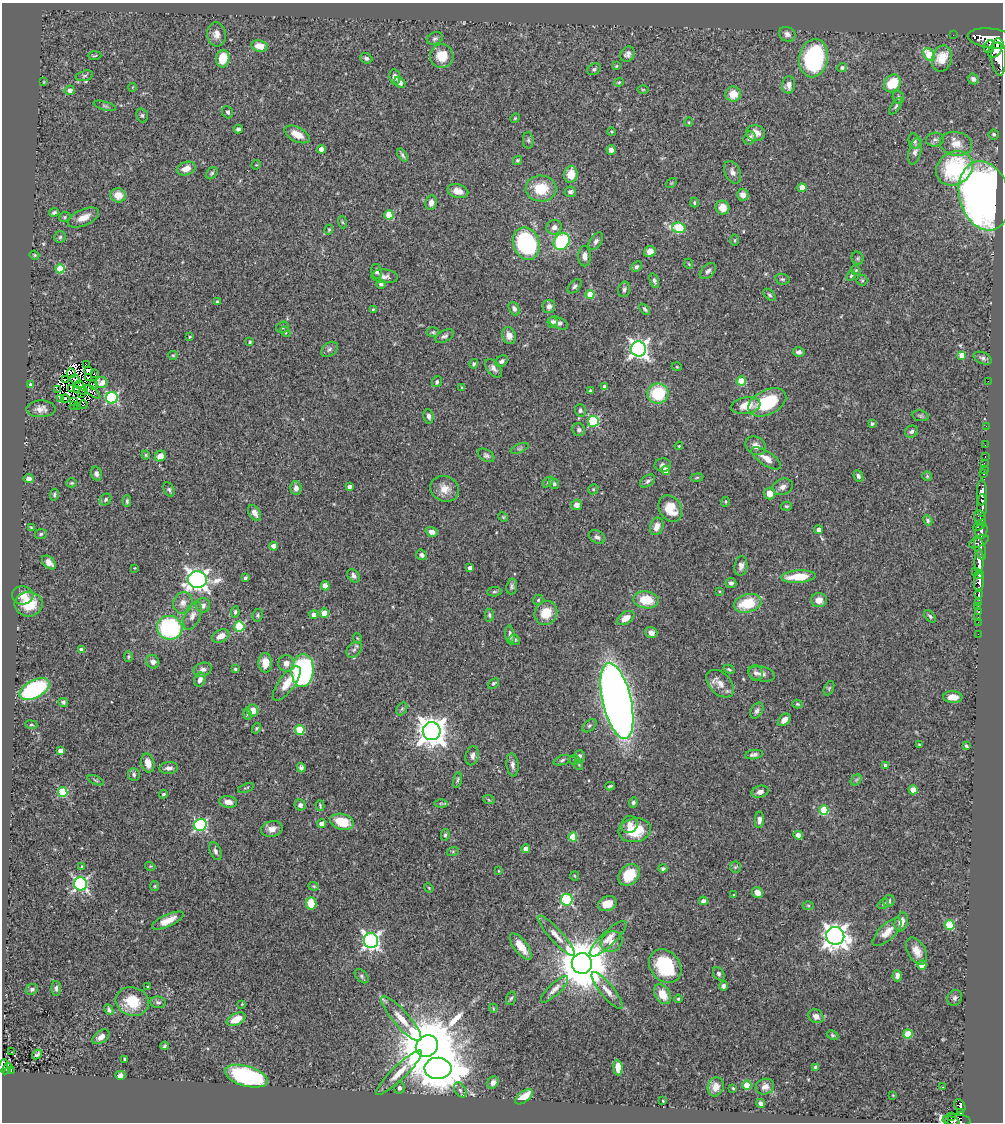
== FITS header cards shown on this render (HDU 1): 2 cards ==
NAXIS1  =                 1001
NAXIS2  =                 1120

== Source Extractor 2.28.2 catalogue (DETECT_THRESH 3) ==
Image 1001 x 1120 px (HDU 1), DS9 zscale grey, 1 PNG px = 1 image px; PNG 1005 x 1124 px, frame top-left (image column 1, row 1120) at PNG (2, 3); each listed source drawn as its Kron ellipse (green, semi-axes under 4 px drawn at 4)
Background 0.55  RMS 0.025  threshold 0.0755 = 3 sigma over >= 5 px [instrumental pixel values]
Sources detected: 445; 7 with non-positive FLUX_AUTO (blend fragments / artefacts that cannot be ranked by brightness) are neither listed nor drawn; the other 438 listed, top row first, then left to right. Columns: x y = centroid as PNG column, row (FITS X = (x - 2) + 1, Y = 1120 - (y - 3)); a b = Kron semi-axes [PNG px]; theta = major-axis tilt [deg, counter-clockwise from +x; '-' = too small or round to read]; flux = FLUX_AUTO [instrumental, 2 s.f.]
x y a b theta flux
216 34 12 9 -84 11
787 34 8 7 - 7.4
953 35 2 2 - 7
992 38 24 9 -7 3000
435 39 8 6 22 4.2
259 46 8 6 -9 19
989 47 6 5 - 540
995 50 8 6 53 1000
628 54 8 6 51 7
929 55 7 5 -50 63
95 56 7 3 2 1.9
442 56 12 12 - 33
999 57 18 7 -87 2400
366 58 6 5 - 4.2
813 58 19 14 78 220
942 58 13 10 75 35
223 59 9 6 80 39
616 66 3 3 - 1.6
842 68 5 4 - 4.2
594 69 7 5 28 4
84 76 9 5 14 3.5
395 77 7 5 -81 7.3
973 79 6 5 - 5.5
44 82 4 2 - 1.2
619 82 5 4 - 1.8
400 83 6 4 -44 6.2
892 83 9 7 49 50
789 85 8 6 83 11
133 87 4 3 - 1.2
70 90 5 4 - 8.6
643 90 6 4 -1 2.2
733 94 8 7 - 25
898 97 6 5 - 3.3
105 106 12 4 -15 3.2
896 106 9 4 55 2.9
228 112 6 5 - 4
142 115 7 5 -74 3.5
515 118 5 4 - 1.9
689 122 4 4 - 1.7
238 129 4 3 - 3.7
612 132 4 3 - 1.8
756 133 9 8 - 15
297 134 14 7 -27 20
994 134 5 5 - 3
750 138 7 5 56 7.5
528 140 8 5 -87 3.4
935 140 9 7 6 5.4
914 141 8 5 -71 4.8
956 144 16 12 -11 21
321 149 4 4 - 12
611 150 5 4 - 8
915 151 14 6 74 7.2
402 155 7 3 -56 3.4
518 160 5 4 - 2.5
256 165 5 4 - 1.6
954 168 19 16 32 150
186 169 10 6 18 17
733 172 12 7 -65 8.2
212 173 7 5 46 2.9
571 174 8 7 - 29
671 183 6 4 34 1.9
802 188 4 4 - 25
541 189 15 13 -2 50
458 191 10 6 -15 16
570 192 6 5 - 5.2
118 195 8 7 - 20
743 195 6 5 - 10
984 196 35 25 -75 1500
431 203 7 5 80 9.1
694 203 5 3 - 2.3
722 208 7 6 - 20
54 212 5 3 - 3.3
389 215 4 4 - 50
65 217 6 4 24 2.5
83 218 17 8 24 17
342 222 6 4 -71 2.1
554 227 8 7 - 8
679 228 7 5 -7 98
329 230 5 4 - 1.9
60 237 6 5 - 3.3
735 240 6 4 89 2.2
562 241 9 7 53 120
596 241 10 6 56 6
526 244 17 13 -69 210
650 252 6 5 - 14
34 255 5 4 - 1.7
585 256 10 6 -90 9.3
858 258 6 6 - 2.8
689 264 5 3 - 1.4
636 267 6 4 44 4.2
60 269 4 4 - 64
856 270 5 4 - 1.9
377 271 8 5 -77 5.2
708 271 9 6 42 6.1
385 276 13 7 -5 7.6
851 276 5 4 - 2.1
782 279 7 5 -13 3.3
862 280 5 5 - 2.2
654 281 7 4 -73 4
381 284 4 3 - 3.2
575 286 8 5 46 4.3
624 289 8 6 74 4.4
590 294 4 4 - 32
769 295 7 4 -44 3.1
217 302 3 3 - 2.2
549 306 7 6 - 7.1
373 309 3 2 - 1.7
514 309 7 5 -61 5.4
645 309 6 3 -47 3.2
552 322 5 5 - 3.3
558 323 10 5 -24 5.8
282 327 6 5 - 3.2
285 332 6 4 -47 2.4
433 332 6 5 - 2.8
444 336 10 5 27 4.8
509 336 8 6 -71 13
190 337 3 3 - 1.7
250 342 4 3 - 2.4
329 349 9 6 39 4.9
638 349 8 7 - 770
799 352 6 5 - 5.2
173 355 5 4 - 2
962 355 4 4 - 23
983 358 9 5 -24 4.9
502 361 7 5 33 4.6
474 364 5 4 - 2.7
86 365 4 2 - 5
677 367 5 3 - 1.5
494 368 11 6 -49 7.5
88 371 4 4 - 5.2
71 373 5 2 - 0.17
94 373 2 2 - 1.5
88 378 3 3 - 1.8
75 379 5 3 - 1.8
65 380 3 2 - 1.6
741 381 4 4 - 49
988 381 2 2 - 34
437 382 6 5 - 2.6
101 383 6 5 - 8
80 384 3 2 - 1.4
31 385 4 4 - 5.7
93 385 4 2 - 0.97
461 387 4 2 - 1.2
605 387 4 4 - 9.4
71 389 4 3 - 3.8
76 389 4 2 - 1.6
57 390 3 2 - 2.1
83 391 5 2 - 1.1
590 391 3 3 - 2.9
92 392 9 3 -38 7.5
658 393 10 10 - 80
81 394 2 2 - 0.79
61 398 2 2 - 1.3
112 398 6 6 - 210
65 399 4 2 - 2.8
74 401 3 3 - 3
767 402 20 12 26 88
83 405 4 3 - 1.4
74 406 3 2 - 4.9
77 406 2 2 - 0.91
746 406 15 8 9 24
41 409 14 8 1 11
580 410 6 5 - 4.5
429 416 7 5 -81 5.9
920 416 8 5 -10 3.1
593 421 5 5 - 140
872 424 4 4 - 2.6
986 426 2 2 - 7.8
579 430 6 6 - 5.2
911 432 7 5 30 5.3
985 445 2 2 - 9.3
679 446 4 3 - 1.6
756 446 11 8 -33 11
519 448 9 4 21 3.1
146 455 4 4 - 1.9
486 455 9 5 -31 4.5
160 456 6 5 - 15
985 457 3 2 - 16
766 458 17 7 -33 16
984 463 2 2 - 8.8
663 465 8 6 1 5.2
984 469 2 2 - 9.6
666 470 5 4 - 25
96 474 7 5 -73 5.8
983 474 3 3 - 28
858 476 6 4 -65 4.4
927 476 5 4 - 2
29 478 5 4 - 5.5
697 478 6 3 9 2
647 481 8 5 35 4.4
548 482 6 4 44 2.5
72 483 5 4 - 1.9
554 484 5 5 - 3.9
349 487 4 3 - 5.2
783 487 10 8 21 8.1
296 488 7 5 -87 8
445 489 14 12 -25 19
593 489 5 4 - 2.2
169 490 7 5 -64 3.6
982 493 13 5 90 990
770 494 6 5 - 17
54 495 6 4 78 2.9
106 499 6 5 - 3.2
127 501 6 4 89 3.4
725 502 5 4 - 2.1
577 505 5 5 - 8.6
982 505 11 5 -90 830
786 506 5 4 - 2.3
670 509 14 11 -60 37
255 513 8 5 -56 9.5
503 517 5 4 - 1.8
980 518 8 5 -70 220
928 520 5 4 - 2.8
980 525 7 3 40 200
657 526 9 6 69 13
31 527 4 3 - 1.4
819 530 4 4 - 8.9
981 530 8 6 77 400
432 532 6 4 -17 8.6
41 534 6 5 - 2.7
597 537 9 6 -30 5.4
979 542 11 5 27 340
274 546 4 4 - 22
980 548 11 5 -72 480
422 555 6 5 - 5.4
979 561 12 4 89 1300
49 562 8 5 -44 11
741 566 10 6 82 7.2
135 568 3 3 - 1.2
470 568 4 4 - 9.3
975 571 2 2 - 110
979 575 5 3 - 320
353 576 7 5 -50 5.7
798 577 17 6 4 47
245 578 4 3 - 3.7
197 580 9 8 - 1000
979 582 9 5 88 730
731 583 5 5 - 5
325 586 4 4 - 28
512 586 8 5 81 4
719 591 3 3 - 1.5
494 592 7 4 5 3
979 594 4 4 - 170
23 595 10 9 - 16
538 600 5 5 - 2.5
646 600 13 8 -7 43
819 600 8 7 - 14
183 603 11 9 67 11
748 603 14 9 14 59
978 603 4 3 - 94
28 604 14 12 0 44
203 605 7 7 - 7.7
977 607 3 2 - 6.1
235 612 6 4 82 3.2
979 612 3 3 - 32
324 613 4 4 - 31
546 613 12 11 - 37
258 615 6 5 - 3
314 615 4 4 - 11
489 615 6 4 -89 3
192 616 15 8 67 11
930 616 7 4 -44 3.2
978 617 2 2 - 6.3
626 618 9 6 31 18
978 622 2 2 - 3.8
239 626 5 5 - 110
170 628 13 12 - 220
651 633 6 5 - 10
978 634 2 2 - 6.2
510 635 9 4 -84 5.3
221 636 9 6 26 14
357 638 5 3 - 1.6
515 640 5 5 - 2.9
81 649 4 3 - 3.6
354 650 9 6 48 4.8
128 657 5 4 - 2.1
153 662 7 6 - 7.4
265 663 9 7 -87 20
286 663 8 8 - 12
235 669 4 4 - 2.2
729 669 6 3 -29 2.2
203 670 9 6 21 6.5
303 670 16 11 84 320
756 673 8 7 - 5.8
762 674 13 7 -10 8.9
200 680 7 5 68 7.4
287 683 20 8 53 26
493 683 6 4 40 2.7
720 684 16 10 -45 17
829 688 7 4 66 2.4
35 689 16 9 29 200
953 697 9 6 -2 15
617 701 39 14 -77 2000
63 702 5 3 - 3.1
797 704 5 4 - 2.2
402 709 7 5 58 3
253 710 6 5 - 17
757 711 9 5 58 5.3
247 714 6 3 -73 2.2
784 720 7 5 44 10
31 725 6 3 -6 1.8
589 726 8 5 40 3.7
256 728 5 4 - 2.4
300 730 5 4 - 70
432 731 9 9 - 2500
919 745 3 3 - 1.9
966 746 4 3 - 2.4
60 751 4 4 - 10
754 755 9 4 8 4.9
472 756 10 6 75 7.3
580 756 6 5 - 4.2
562 760 9 4 20 3.2
574 760 5 5 - 2.2
148 763 10 6 -77 16
512 765 12 6 -83 7.2
579 765 5 3 - 1.5
886 766 4 4 - 7.1
169 768 9 6 5 7
301 768 5 4 - 5.9
134 775 6 6 - 3.9
96 780 9 3 -23 2.6
457 780 8 4 79 2.7
856 780 6 4 45 2.7
610 786 4 2 - 2.4
246 788 8 3 19 1.9
913 790 4 4 - 22
63 792 5 4 - 91
760 792 8 6 16 8.1
163 794 4 3 - 2.5
489 800 6 3 -19 2.1
228 802 9 6 -9 12
441 803 6 4 0 2.6
633 803 5 4 - 3
300 805 5 5 - 6
320 806 5 3 - 2.1
824 810 5 4 - 80
759 820 8 4 86 7.3
342 822 12 8 -15 45
322 824 4 4 - 16
630 824 9 8 - 9
200 825 6 6 - 230
272 829 11 8 14 12
635 830 16 12 9 54
445 835 6 4 79 2.9
798 835 4 4 - 7.6
573 837 4 4 - 44
526 849 4 4 - 13
215 851 9 5 -67 5.7
453 851 6 4 18 2.1
82 866 3 3 - 1.5
150 866 5 3 - 1.5
735 867 6 5 - 3.3
663 869 4 4 - 4
499 871 4 3 - 1.6
629 875 12 9 46 51
574 876 5 3 - 1.6
81 884 6 6 - 360
155 886 5 4 - 2
314 886 5 4 - 2.2
429 888 5 4 - 1.8
757 892 6 5 - 11
734 895 3 2 - 1.6
567 900 6 6 - 170
703 901 4 4 - 4.5
889 901 6 5 - 4.2
311 903 6 5 - 39
607 904 10 7 20 23
883 904 6 3 37 1.7
808 905 5 3 - 1.8
168 920 17 6 24 20
901 922 9 6 73 15
949 925 5 5 - 85
887 932 18 8 44 17
556 936 26 6 -48 17
835 936 9 9 - 1500
608 939 24 7 44 16
371 941 7 7 - 630
612 942 11 10 - 13
521 946 16 6 -53 26
917 951 15 9 -60 18
582 963 10 10 - 10000
922 965 4 4 - 29
665 966 18 14 -49 98
719 974 7 5 -59 3.9
362 976 8 5 -46 3.6
897 976 5 4 - 8
724 986 4 4 - 4.9
148 987 3 3 - 1.9
56 988 7 4 -89 4.3
32 989 6 5 - 3.9
555 989 18 5 44 10
607 991 23 6 -50 14
662 994 11 7 -58 28
511 998 7 5 69 2.9
955 998 8 7 - 4.9
678 999 4 4 - 2.2
132 1001 17 14 -17 44
158 1002 7 6 - 4.2
242 1004 4 3 - 1.4
493 1008 4 3 - 1.3
109 1010 6 4 -65 3.8
816 1016 8 6 -31 8.7
236 1019 10 6 24 30
401 1019 29 8 -49 31
908 1034 4 4 - 51
833 1035 6 4 -27 2.3
101 1037 10 5 37 11
164 1046 4 3 - 2.7
427 1046 11 10 - 16000
11 1052 2 2 - 0.87
37 1054 5 3 - 3.5
125 1059 3 3 - 3.3
3 1066 6 4 69 150
816 1067 4 4 - 5.7
438 1068 13 10 -1 4800
618 1068 8 4 -85 20
7 1069 6 3 60 59
11 1070 4 2 - 6.4
399 1073 31 7 44 26
120 1075 5 4 - 6.7
246 1076 22 10 -16 250
493 1082 6 5 - 7.7
747 1085 4 4 - 51
716 1087 10 7 72 12
765 1087 9 7 21 8.7
942 1087 3 3 - 1.5
399 1088 6 5 - 4.8
733 1088 3 2 - 1.8
460 1090 8 5 -58 4.9
893 1095 2 2 - 1
524 1097 10 5 38 29
663 1101 3 2 - 1.1
761 1103 4 3 - 6.1
960 1106 7 5 -68 140
960 1113 4 3 - 120
952 1116 3 3 - 48
957 1120 13 6 -6 390
951 1121 8 4 -12 160
At the frame edge (FLAGS 8, measured only in part): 4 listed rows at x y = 992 38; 3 1066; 957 1120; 951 1121
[7 non-positive-flux detections neither listed nor drawn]